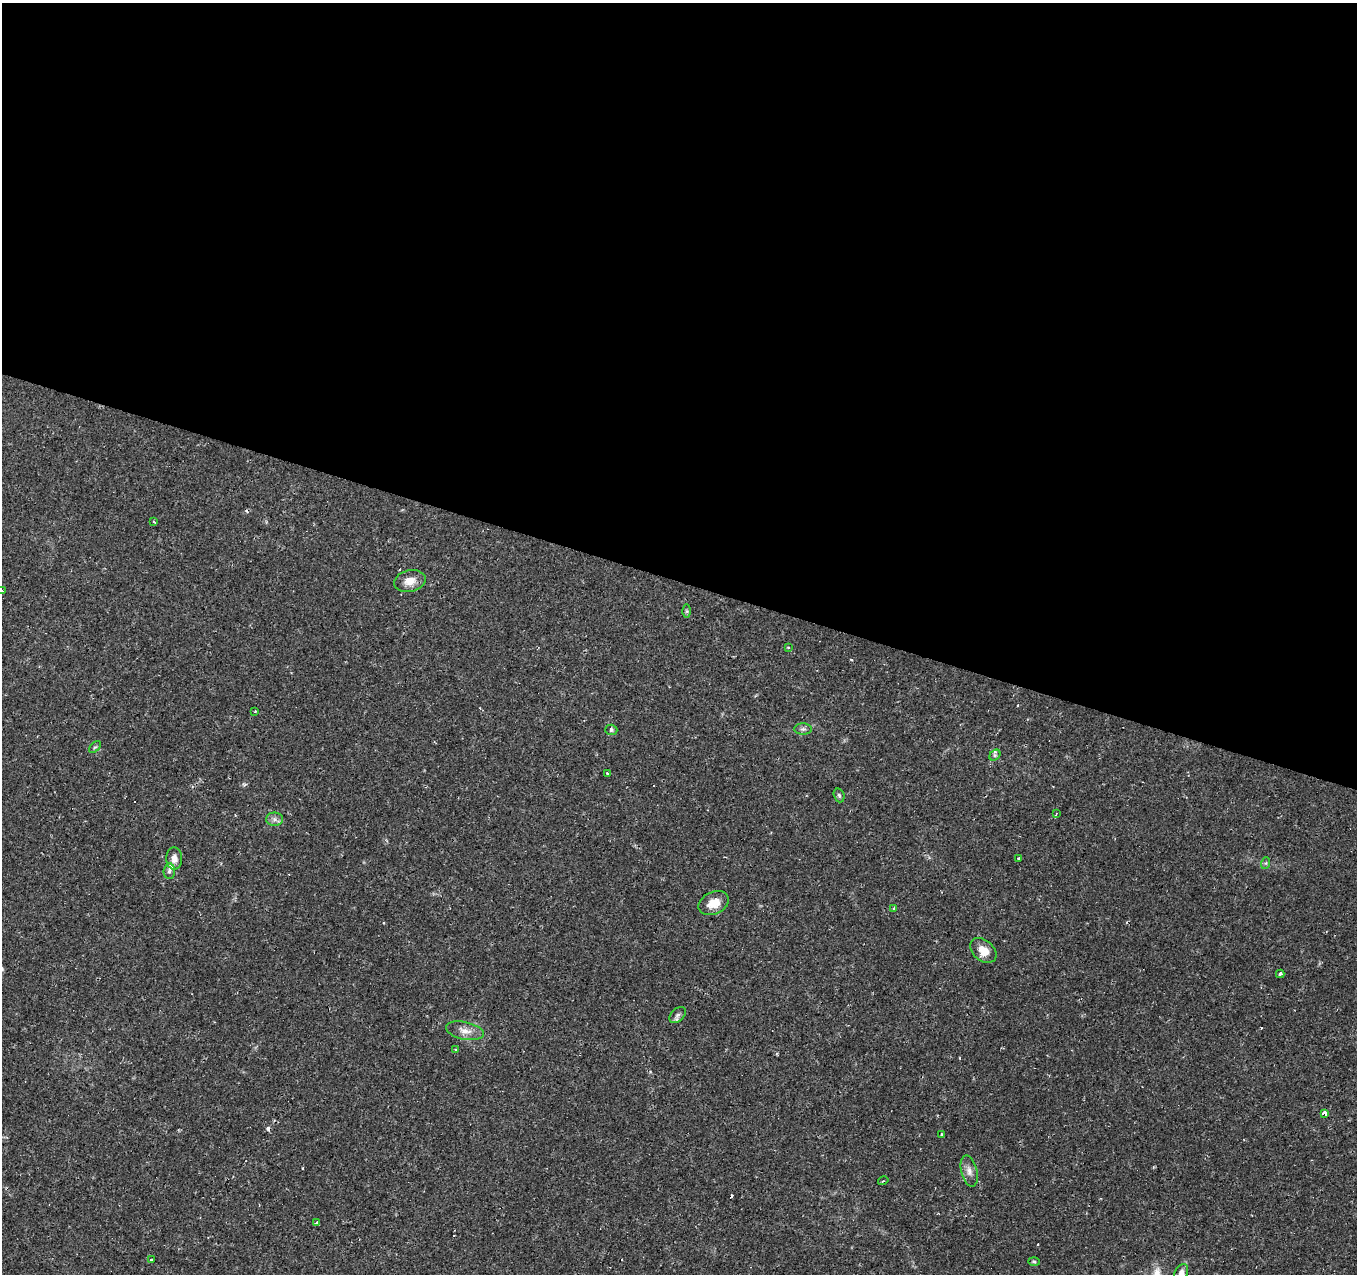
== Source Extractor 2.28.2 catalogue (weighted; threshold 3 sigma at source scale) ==
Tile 3 of 4 x 4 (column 3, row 1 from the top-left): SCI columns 2710-4064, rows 4027-5298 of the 5423 x 5573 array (HDU 1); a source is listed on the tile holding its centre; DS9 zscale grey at full resolution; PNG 1359 x 1276 px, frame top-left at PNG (2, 3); each listed source drawn as its Kron ellipse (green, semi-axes under 4 px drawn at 4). Shown black and unused: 46% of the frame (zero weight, under 2 of 3 exposures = <1% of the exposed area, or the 3 px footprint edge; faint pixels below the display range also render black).
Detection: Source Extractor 2.28.2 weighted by HDU 2 'WHT'; one run over the whole footprint, this tile lists its part. Background 0.0479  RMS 0.0037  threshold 0.0166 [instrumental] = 3 sigma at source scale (4.5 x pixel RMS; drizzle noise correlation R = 1.50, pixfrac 1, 0.0396/0.0396 arcsec/px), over >= 5 px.
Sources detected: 47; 13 cosmic-ray / hot-pixel residue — neither listed nor drawn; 1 inside a brighter listed object's ellipse — not listed separately; the other 33 listed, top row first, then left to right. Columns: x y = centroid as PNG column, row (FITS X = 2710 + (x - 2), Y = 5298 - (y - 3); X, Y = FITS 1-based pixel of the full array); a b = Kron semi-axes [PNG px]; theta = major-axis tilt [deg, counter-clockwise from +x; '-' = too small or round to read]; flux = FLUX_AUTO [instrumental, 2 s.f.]
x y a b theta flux
154 522 3 2 - 0.34
410 581 16 11 12 3.9
2 591 3 2 - 0.41
687 611 6 4 -89 0.55
788 647 3 3 - 0.47
255 711 3 2 - 0.34
803 729 8 6 0 0.99
611 730 6 5 - 0.7
95 747 7 4 43 0.6
995 755 6 4 45 0.7
607 773 3 3 - 1.8
839 795 7 5 -72 0.74
1056 814 3 2 - 0.31
275 819 8 6 -1 1.4
174 858 11 8 90 2.4
1018 858 3 3 - 0.58
1266 863 6 4 71 0.46
169 871 8 5 88 0.89
714 903 16 11 26 5.2
894 908 3 3 - 0.65
983 950 15 10 -41 4.8
1280 974 4 3 - 1.7
678 1015 9 6 44 1.2
465 1031 19 9 -12 3.5
455 1049 3 2 - 0.28
1325 1113 3 3 - 22
942 1135 3 3 - 1.4
969 1171 16 8 -76 2.3
883 1181 5 3 - 0.41
316 1223 3 3 - 2.1
151 1260 3 3 - 0.69
1034 1261 6 4 -2 0.47
1181 1273 9 6 65 2
Isophote crosses this tile's border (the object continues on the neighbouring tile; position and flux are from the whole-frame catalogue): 2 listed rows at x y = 2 591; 1181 1273